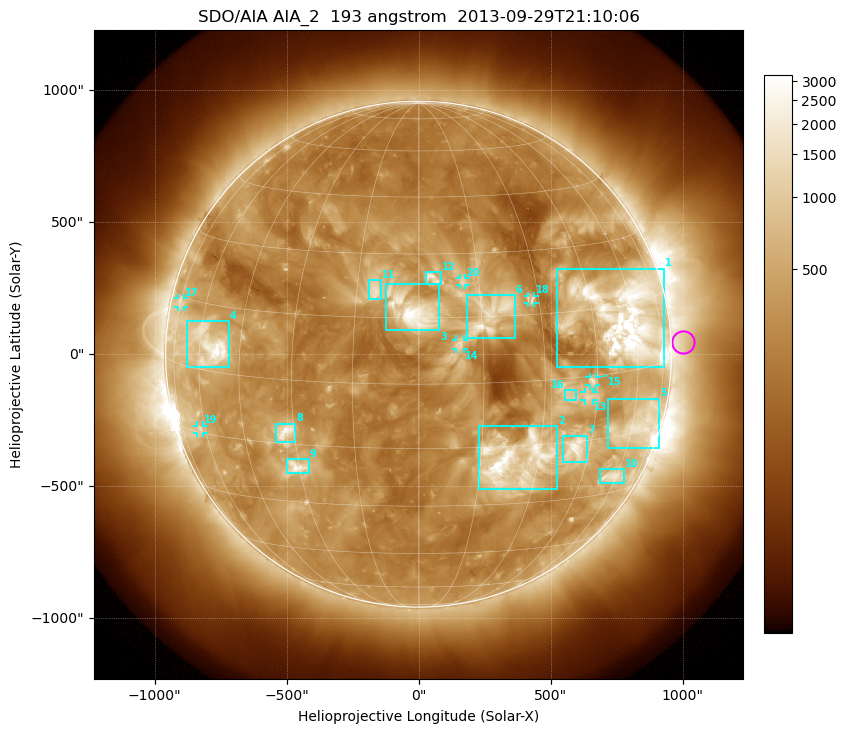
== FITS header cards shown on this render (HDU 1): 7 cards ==
TELESCOP= 'SDO/AIA'
INSTRUME= 'AIA_2'
WAVELNTH=                  193
WAVEUNIT= 'angstrom'
DATE-OBS= '2013-09-29T21:10:06.84'
CTYPE1  = 'HPLN-TAN'
CTYPE2  = 'HPLT-TAN'

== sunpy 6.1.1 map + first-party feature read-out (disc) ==
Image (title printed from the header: SDO/AIA AIA_2  193 angstrom  2013-09-29T21:10:06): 1024 x 1024 px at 2.4 arcsec/px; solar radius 958 arcsec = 399 px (full disc in frame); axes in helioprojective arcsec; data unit not stated in the header (colour bar unlabelled)
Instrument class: DISC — disc imager (sunpy class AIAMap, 193 A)
Bright regions (active regions / flare kernels): reference = the median radial profile (limb darkening/brightening removed); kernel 9 px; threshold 5 sigma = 660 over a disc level ~278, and >= 1.15x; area >= 12 px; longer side >= 10 px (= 24 arcsec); searched inside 0.97 R_sun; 25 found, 20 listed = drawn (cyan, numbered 1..; 7 of them under ~33 arcsec drawn as corner ticks so the feature stays visible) (cap 20 boxes per figure: the strongest are kept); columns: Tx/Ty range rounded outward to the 5 arcsec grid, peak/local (2 s.f.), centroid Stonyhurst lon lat
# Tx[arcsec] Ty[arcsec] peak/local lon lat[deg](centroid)
1 525..930 -50..325 18 +57 +12
2 230..525 -510..-270 14 +24 -19
3 -125..80 90..265 11 -1 +16
4 -880..-715 -50..125 12 -56 +6
5 715..915 -355..-165 4.9 +63 -13
6 185..365 60..225 7.8 +17 +15
7 545..640 -410..-310 8.2 +40 -17
8 -540..-465 -330..-265 9 -32 -12
9 -500..-415 -450..-395 8.3 -31 -21
10 685..780 -490..-435 6 +58 -25
11 -190..-140 205..280 5.9 -11 +21
12 25..90 265..310 6.8 +4 +24
13 625..665 -175..-145 4.1 +42 -5
14 140..170 20..55 4.1 +10 +9
15 645..675 -120..-85 5.2 +43 -1
16 555..600 -175..-135 3.5 +37 -4
17 -915..-890 180..210 3.5 -75 +14
18 415..440 195..220 5 +28 +19
19 -840..-815 -300..-270 4.3 -63 -14
20 155..180 260..290 4.1 +11 +23
Off-limb structures (1.02-1.3 R_sun): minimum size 162 px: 3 found; the strongest spans PA ~235..305 deg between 1.02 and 1.3 R_sun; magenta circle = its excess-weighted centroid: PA ~275 deg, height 1.05 R_sun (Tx ~1000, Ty ~45 arcsec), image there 1.7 x the reference